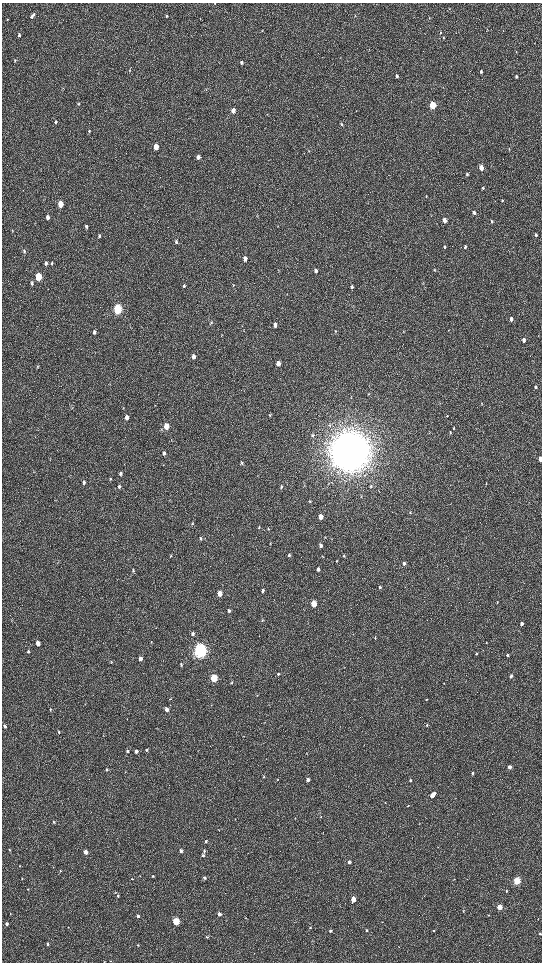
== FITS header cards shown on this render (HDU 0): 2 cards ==
NAXIS1  =                 1080 / length of data axis 1
NAXIS2  =                 1920 / length of data axis 2

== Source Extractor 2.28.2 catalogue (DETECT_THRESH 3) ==
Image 1080 x 1920 px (HDU 0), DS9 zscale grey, zoomed out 1/2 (1 PNG px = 2 x 2 image px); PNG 544 x 964 px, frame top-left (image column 1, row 1919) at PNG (2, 3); no overlay
Background 516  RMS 35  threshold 104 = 3 sigma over >= 5 px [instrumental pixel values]
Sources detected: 193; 2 cannot appear on this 1/2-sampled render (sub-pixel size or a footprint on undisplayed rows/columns) and are not listed; the other 191 listed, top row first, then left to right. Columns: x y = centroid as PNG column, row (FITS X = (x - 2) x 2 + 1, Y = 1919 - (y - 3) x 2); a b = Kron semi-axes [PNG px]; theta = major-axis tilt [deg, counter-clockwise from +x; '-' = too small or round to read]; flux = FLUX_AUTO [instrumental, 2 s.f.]
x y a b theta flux
214 3 2 2 - 3.4e+03
355 15 4 2 - 4.7e+03
32 16 6 3 46 1.9e+04
167 16 3 3 - 6.5e+03
429 18 4 2 - 3.2e+03
7 19 4 3 - 4.3e+03
262 31 4 2 - 3.9e+03
440 32 3 2 - 3.5e+03
19 35 5 3 - 1.1e+04
443 38 3 3 - 4.5e+03
535 43 3 1 - 2.0e+03
516 52 3 2 - 4.1e+03
15 60 5 3 - 8.0e+03
241 62 4 4 - 1.5e+04
481 72 4 3 - 1.2e+04
397 76 4 3 - 1.3e+04
516 76 4 3 - 1.1e+04
78 104 4 4 - 7.7e+03
433 105 4 3 - 3.9e+05
233 110 4 3 - 6.3e+04
55 122 5 3 - 1.0e+04
341 124 5 4 - 9.9e+03
89 131 5 4 - 8.0e+03
156 147 4 3 - 1.1e+05
509 149 3 2 - 2.9e+03
309 151 4 2 - 3.3e+03
198 157 5 4 - 3.4e+04
481 168 4 3 - 7.3e+04
467 174 4 3 - 9.9e+03
483 188 4 3 - 7.9e+03
426 197 4 2 - 4.3e+03
502 200 3 3 - 5.0e+03
60 204 4 3 - 1.6e+05
474 213 4 3 - 2.5e+04
47 217 5 3 - 2.9e+04
444 220 4 3 - 4.5e+04
492 221 4 3 - 1.1e+04
86 226 4 3 - 1.4e+04
12 231 4 2 - 3.8e+03
536 235 4 3 - 1.1e+04
99 236 4 3 - 1.0e+04
176 242 4 3 - 1.2e+04
445 247 4 3 - 1.2e+04
465 247 5 3 - 9.4e+03
24 251 4 3 - 8.5e+03
245 259 5 3 - 3.0e+04
46 263 5 4 - 1.5e+04
52 263 5 3 - 7.2e+03
434 270 4 3 - 4.8e+03
316 271 5 3 - 2.3e+04
38 277 5 3 - 2.9e+05
32 283 5 3 - 1.2e+04
233 285 4 2 - 4.1e+03
184 286 5 3 - 1.1e+04
352 287 5 3 - 1.5e+04
118 309 5 4 - 9.8e+05
511 319 4 3 - 2.9e+04
211 323 5 4 - 7.4e+03
275 325 5 3 - 3.4e+04
335 331 4 3 - 6.1e+03
403 331 3 2 - 4.0e+03
94 332 5 4 - 1.3e+04
524 340 4 3 - 3.2e+04
193 356 5 4 - 3.3e+04
278 363 4 3 - 5.4e+04
536 387 5 3 - 1.1e+04
369 393 4 2 - 4.6e+03
481 404 5 3 - 5.5e+03
270 415 4 3 - 5.4e+03
447 416 3 3 - 4.4e+03
127 417 4 3 - 4.2e+04
166 426 5 4 - 1.2e+05
454 428 4 3 - 6.3e+03
450 433 5 3 - 6.1e+03
312 435 5 4 - 1.1e+04
350 451 15 14 - 2.2e+07
164 453 5 4 - 1.4e+04
50 458 3 2 - 3.2e+03
540 459 4 2 - 6.8e+04
242 463 6 4 -74 1.2e+04
120 474 5 4 - 1.4e+04
110 479 4 3 - 4.9e+03
84 482 5 3 - 1.4e+04
486 483 4 2 - 3.8e+03
371 486 6 3 65 7.2e+03
119 487 5 3 - 1.1e+04
281 487 4 3 - 9.4e+03
310 502 4 3 - 6.0e+03
410 513 4 3 - 5.4e+03
321 517 4 3 - 7.2e+04
192 523 5 3 - 6.8e+03
259 526 5 3 - 6.0e+03
268 529 4 3 - 5.8e+03
325 537 4 2 - 4.5e+03
200 538 5 4 - 8.2e+03
270 544 3 3 - 4.3e+03
321 545 5 4 - 2.3e+04
289 555 5 4 - 1.3e+04
322 556 4 3 - 5.2e+03
344 556 4 3 - 5.6e+03
337 561 4 3 - 5.3e+03
404 563 5 3 - 1.7e+04
318 569 5 3 - 1.4e+04
133 571 6 3 -85 8.7e+03
380 587 4 3 - 8.4e+03
263 591 4 3 - 1.4e+04
220 593 4 3 - 8.1e+04
497 602 3 2 - 2.9e+03
314 604 4 3 - 2.2e+05
229 611 4 4 - 1.1e+04
262 620 3 3 - 6.1e+03
522 624 4 3 - 2.3e+04
192 634 5 4 - 2.0e+04
375 638 4 3 - 5.5e+03
151 642 3 3 - 4.2e+03
38 643 4 4 - 4.5e+04
486 643 3 2 - 2.7e+03
28 651 4 4 - 8.8e+03
200 651 6 5 - 3.3e+06
476 654 3 3 - 6.5e+03
507 655 4 3 - 1.3e+04
140 659 4 3 - 3.3e+04
111 663 3 3 - 3.8e+03
181 664 5 3 - 8.7e+03
278 674 4 4 - 1.0e+04
511 676 4 3 - 2.0e+04
214 678 4 3 - 4.3e+05
232 683 5 3 - 5.3e+03
444 683 3 2 - 4.0e+03
426 699 3 3 - 5.2e+03
50 709 4 2 - 4.7e+03
167 709 4 3 - 3.6e+04
264 722 3 2 - 3.2e+03
427 725 4 3 - 6.5e+03
5 726 4 3 - 1.7e+04
59 732 4 3 - 8.1e+03
243 736 4 2 - 3.6e+03
146 750 4 4 - 1.2e+04
127 751 4 3 - 1.4e+04
136 751 4 3 - 2.4e+04
306 753 3 2 - 2.4e+03
510 767 3 3 - 3.5e+04
106 769 4 3 - 7.9e+03
472 773 4 3 - 1.2e+04
263 777 4 3 - 6.6e+03
277 780 3 2 - 3.8e+03
308 780 3 3 - 2.6e+04
410 780 3 3 - 7.0e+03
432 795 6 3 48 6.8e+04
385 802 3 2 - 3.6e+03
408 805 3 3 - 4.3e+03
320 817 3 3 - 4.2e+03
54 822 3 3 - 6.4e+03
419 823 3 2 - 3.0e+03
206 841 4 4 - 9.7e+03
9 850 3 3 - 4.7e+03
181 851 4 3 - 1.8e+04
204 851 4 4 - 1.0e+04
86 852 3 3 - 6.2e+04
203 855 4 3 - 9.7e+03
349 862 3 3 - 2.0e+04
20 865 3 2 - 3.3e+03
60 870 3 3 - 4.6e+03
153 876 3 3 - 5.8e+03
204 878 4 3 - 1.4e+04
22 879 3 3 - 5.2e+03
132 879 3 2 - 5.2e+03
454 879 2 2 - 3.1e+03
517 881 3 3 - 4.8e+05
28 889 3 2 - 4.2e+03
506 891 4 3 - 5.2e+03
118 896 4 3 - 1.1e+04
353 899 3 3 - 1.1e+05
500 907 3 3 - 1.3e+05
463 911 3 2 - 5.0e+03
10 914 3 2 - 3.7e+03
219 914 3 3 - 2.8e+04
488 915 3 2 - 3.1e+03
138 916 3 3 - 2.7e+04
176 921 3 3 - 4.0e+05
7 924 3 3 - 1.7e+04
310 927 3 3 - 5.4e+03
366 930 3 3 - 8.7e+03
330 931 3 3 - 1.4e+04
433 931 3 3 - 4.4e+03
540 934 3 3 - 9.1e+03
207 937 3 3 - 7.2e+03
47 944 3 3 - 1.3e+04
138 945 4 3 - 6.6e+03
399 947 4 2 - 2.8e+03
110 961 3 2 - 3.9e+03
At the frame edge (FLAGS 8, measured only in part): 2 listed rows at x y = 214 3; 540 459
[2 sub-pixel or undisplayed-footprint detections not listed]